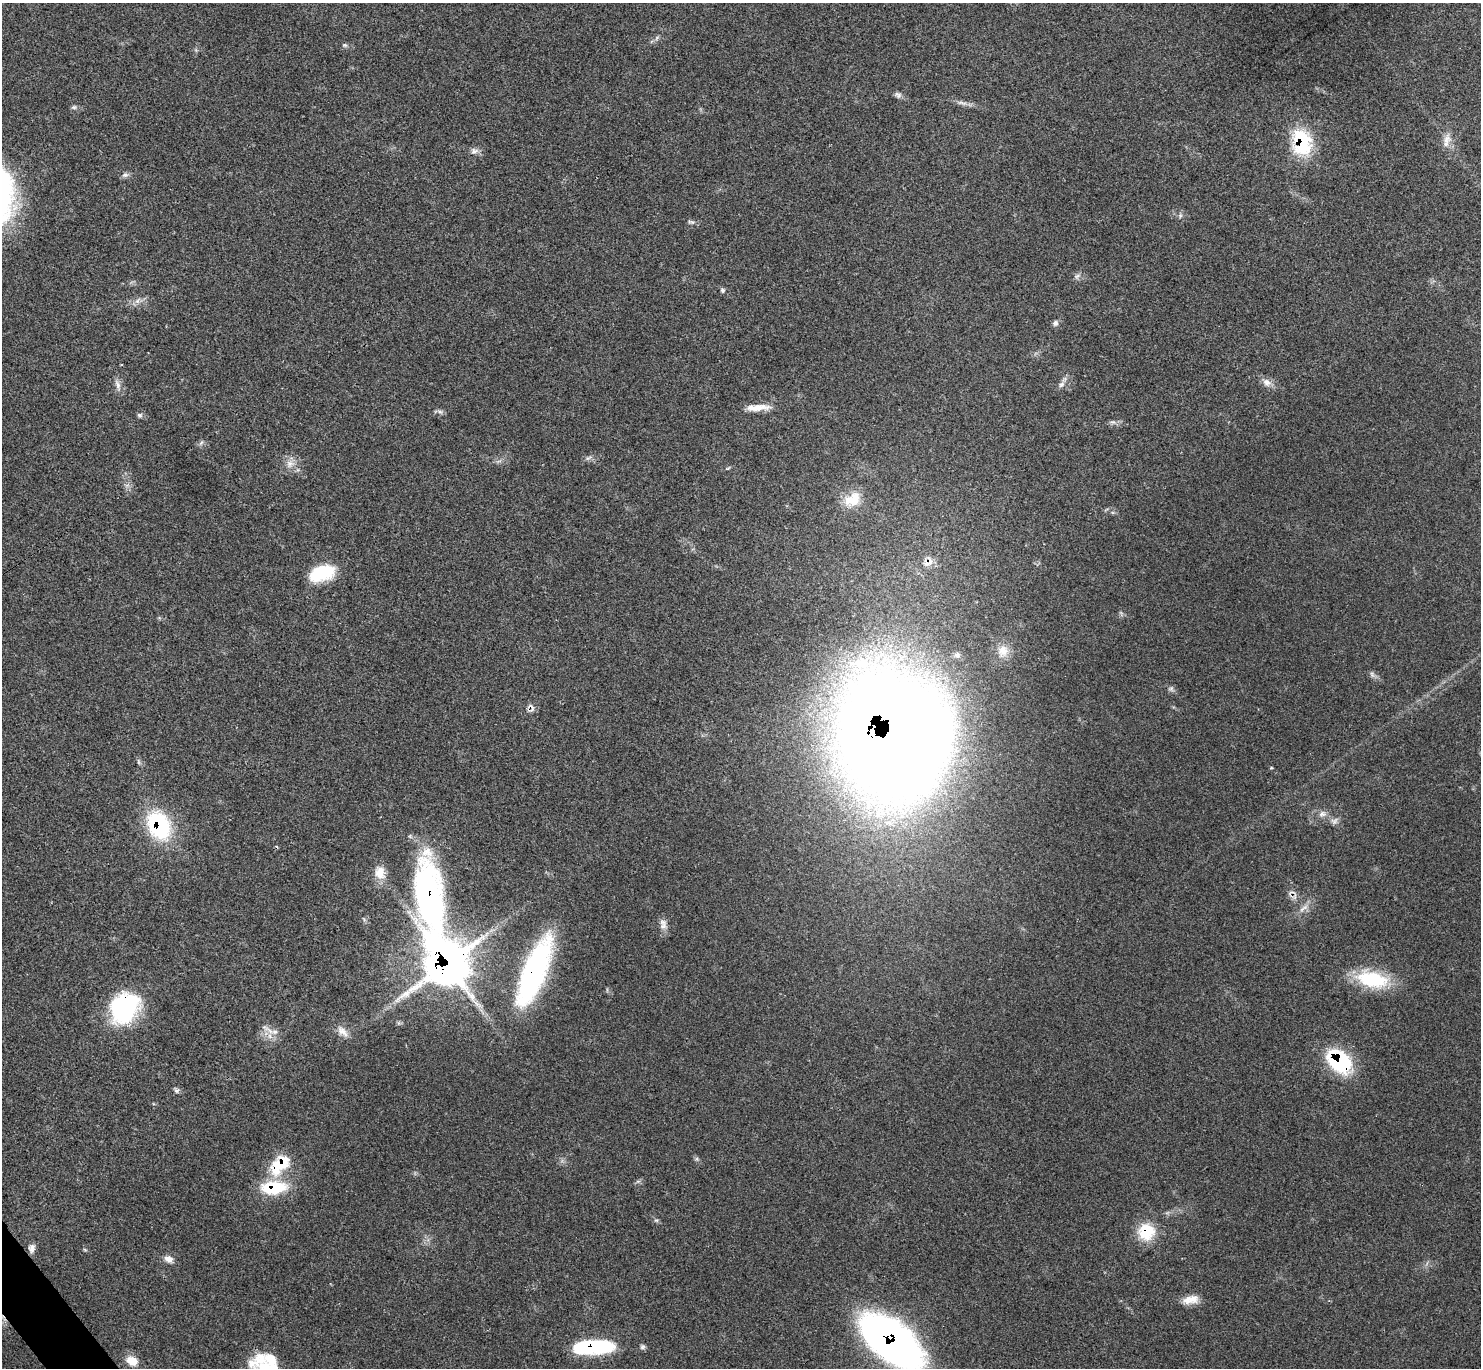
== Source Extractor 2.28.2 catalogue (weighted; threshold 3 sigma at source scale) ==
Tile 7 of 4 x 4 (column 3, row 2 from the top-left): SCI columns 2966-4444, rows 2893-4258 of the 5926 x 5923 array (HDU 1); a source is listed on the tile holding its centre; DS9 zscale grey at full resolution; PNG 1483 x 1370 px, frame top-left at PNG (2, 3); no overlay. Shown black and unused: <1% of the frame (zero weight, under 3 of 4 exposures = <1% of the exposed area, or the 3 px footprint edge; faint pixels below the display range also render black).
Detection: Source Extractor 2.28.2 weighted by HDU 2 'WHT'; one run over the whole footprint, this tile lists its part. Background 0.063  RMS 0.0054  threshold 0.0244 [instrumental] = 3 sigma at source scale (4.5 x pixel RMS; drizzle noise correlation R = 1.50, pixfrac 1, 0.05/0.05 arcsec/px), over >= 5 px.
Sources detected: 68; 3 cosmic-ray / hot-pixel residue — not listed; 4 inside a brighter listed object's ellipse — not listed separately; the other 61 listed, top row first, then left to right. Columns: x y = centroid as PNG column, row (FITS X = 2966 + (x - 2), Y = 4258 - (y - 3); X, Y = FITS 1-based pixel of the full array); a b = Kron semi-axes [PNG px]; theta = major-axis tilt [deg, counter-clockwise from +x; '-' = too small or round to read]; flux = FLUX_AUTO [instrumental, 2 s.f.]
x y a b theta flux
657 38 8 4 46 1.2
345 45 7 5 -20 1
898 95 11 6 -43 1.8
962 103 17 5 -11 2.7
74 107 8 6 13 1.1
1447 140 22 10 74 5.3
1302 142 34 24 -79 33
474 151 11 8 17 2.5
125 175 10 7 18 1.7
1180 216 7 4 89 0.99
691 222 12 4 -16 1.3
1077 276 10 5 25 1.5
723 290 6 6 - 1.1
137 301 7 5 45 1.7
1055 323 7 6 - 1.8
1267 382 13 10 -37 3.7
1061 384 10 7 43 2.2
118 385 17 6 -72 3
757 407 32 8 4 7.6
440 412 9 5 -23 1.4
140 415 8 5 -40 1.2
1113 422 8 4 0 1.4
588 458 10 5 21 1.5
290 464 12 10 2 4.5
728 468 7 3 36 0.63
849 500 19 15 69 9.8
322 573 28 15 19 26
1003 651 15 13 -82 5.8
957 655 8 7 - 1.7
1372 675 10 5 -64 1.5
1171 688 8 4 -72 1
531 707 13 7 -60 2.4
889 732 83 64 -79 1900
1271 768 5 3 - 0.45
1322 814 9 8 - 2.5
1334 821 11 8 38 2.3
159 825 31 22 -65 51
380 873 18 14 -77 7.8
429 895 98 32 -84 160
1304 908 17 6 33 3.5
663 924 15 9 -77 3.6
447 964 22 21 - 850
534 972 73 22 68 120
1372 979 40 19 -13 32
125 1008 34 26 55 65
342 1031 19 10 -46 5
275 1032 11 7 -8 3.3
1339 1061 23 16 -42 58
176 1090 7 7 - 1.4
283 1162 11 10 - 18
273 1188 25 13 4 30
656 1220 7 4 0 0.89
1146 1232 21 21 - 18
32 1248 11 8 85 2.9
85 1250 6 4 -19 0.64
169 1259 11 8 -27 3.7
1190 1300 22 10 9 6.4
892 1341 49 25 -39 420
592 1347 40 13 3 53
132 1361 13 10 -25 7.2
265 1368 34 23 36 22
Overlapping masked pixels (flux is a lower limit): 14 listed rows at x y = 1302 142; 531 707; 889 732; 159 825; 429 895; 447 964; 534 972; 125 1008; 1339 1061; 283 1162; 273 1188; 1146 1232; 892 1341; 592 1347
Isophote crosses this tile's border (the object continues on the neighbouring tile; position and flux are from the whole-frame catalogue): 2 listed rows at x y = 892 1341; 265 1368